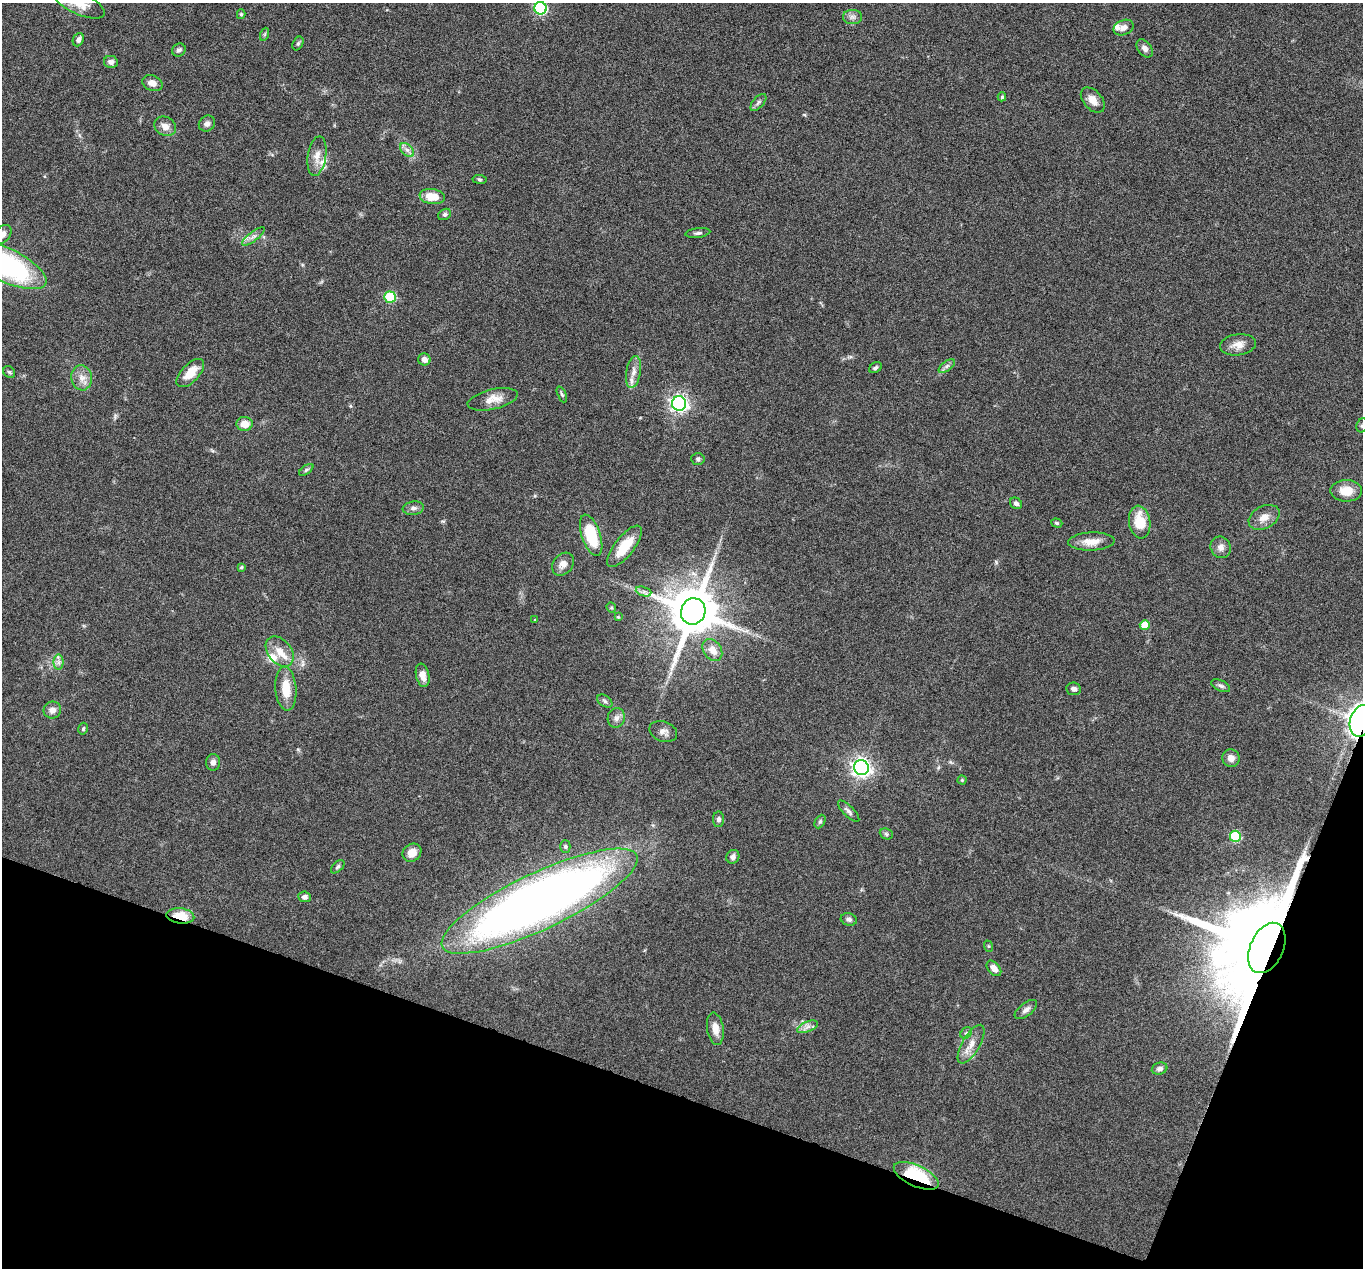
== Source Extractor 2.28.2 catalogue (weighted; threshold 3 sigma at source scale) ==
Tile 15 of 4 x 4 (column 3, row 4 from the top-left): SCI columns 2725-4085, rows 136-1401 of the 5447 x 5464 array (HDU 1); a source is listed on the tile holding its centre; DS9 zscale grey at full resolution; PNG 1365 x 1270 px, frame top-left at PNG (2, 3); each listed source drawn as its Kron ellipse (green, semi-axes under 4 px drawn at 4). Shown black and unused: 17% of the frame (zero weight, under 4 of 8 exposures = <1% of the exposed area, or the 3 px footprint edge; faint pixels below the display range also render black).
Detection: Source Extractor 2.28.2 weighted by HDU 2 'WHT'; one run over the whole footprint, this tile lists its part. Background 0.06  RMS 0.0038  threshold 0.0155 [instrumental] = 3 sigma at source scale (4.09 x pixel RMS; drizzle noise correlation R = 1.36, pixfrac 0.8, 0.05/0.05 arcsec/px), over >= 5 px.
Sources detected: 107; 7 inside a brighter listed object's ellipse — not listed separately; the other 100 listed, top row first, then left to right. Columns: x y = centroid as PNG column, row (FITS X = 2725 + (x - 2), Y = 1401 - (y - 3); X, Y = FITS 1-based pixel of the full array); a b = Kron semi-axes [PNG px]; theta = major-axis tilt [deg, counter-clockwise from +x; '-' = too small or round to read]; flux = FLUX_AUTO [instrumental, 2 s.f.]
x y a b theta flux
79 3 28 11 -25 6.3
540 8 6 6 - 42
241 14 5 4 - 0.54
852 17 9 7 0 1.4
1124 28 10 7 23 2.1
265 34 7 4 71 0.48
78 40 7 5 66 1.2
298 43 7 5 63 0.6
1145 48 10 6 -52 1.6
179 50 7 6 - 1.1
111 62 7 6 - 1.5
152 83 10 7 -23 2.3
1002 97 4 4 - 0.53
1093 100 15 9 -50 3.3
758 102 10 5 49 0.95
207 124 8 7 - 1.3
165 126 11 9 -30 2.5
407 150 8 5 -44 1.2
317 156 20 9 81 3.6
479 179 7 4 -7 0.51
432 197 13 7 -9 6.2
445 214 7 5 30 0.83
698 233 12 4 7 0.99
2 234 11 7 47 2.3
253 236 14 4 37 1.5
2 264 48 17 -25 76
390 297 6 5 - 19
1238 345 18 10 8 3.3
424 359 6 6 - 2
947 366 9 5 36 0.96
875 368 7 5 34 0.74
9 372 6 5 - 0.59
633 372 16 7 80 2.5
190 373 17 9 46 5.9
82 378 12 10 -82 3
562 394 8 4 -66 0.58
493 399 25 10 13 4.5
679 403 7 7 - 130
245 424 8 7 - 4.1
1362 425 7 5 67 0.71
698 459 7 5 -3 0.69
306 470 8 4 36 0.69
1346 491 16 10 -1 5.3
1016 503 6 5 - 1
413 508 10 6 8 1.3
1264 517 16 11 29 3.4
1140 522 16 10 -81 8.8
1057 523 6 4 -17 0.55
591 535 22 9 -71 15
1091 541 23 9 2 4.5
624 546 25 9 52 8.2
1221 547 11 10 - 2
563 564 12 9 50 2.6
241 567 3 3 - 0.52
644 592 8 4 -18 1.1
611 608 5 4 - 0.48
693 611 13 12 - 1900
618 617 3 3 - 0.33
535 620 3 3 - 0.32
1145 625 5 5 - 5.2
712 650 12 8 -55 3.7
280 651 17 11 -51 4.5
58 662 7 5 90 1.1
423 675 12 6 -78 3
1221 686 10 5 -25 0.95
286 689 22 10 -85 6.8
1074 689 7 6 - 1.2
605 701 8 5 -37 0.84
52 710 9 8 - 2.1
616 718 10 8 72 1.7
1361 721 16 11 73 270
83 729 6 4 74 0.57
663 731 14 10 -21 2.1
1231 758 9 8 - 2.2
213 762 8 7 - 1.4
861 768 7 7 - 170
962 780 4 4 - 0.4
849 811 14 5 -46 1.2
718 819 8 5 89 1.1
820 821 7 5 63 0.63
886 834 7 5 -22 0.67
1235 836 5 5 - 18
565 847 6 5 - 0.67
412 853 10 8 40 3.7
733 857 7 6 - 1.3
338 867 8 5 44 0.69
305 897 6 5 - 1.2
539 901 107 28 25 360
180 916 14 7 -6 8.3
849 919 8 6 -14 1.1
988 946 6 3 -71 0.4
1267 948 27 16 65 11000
994 968 9 5 -49 2.4
1026 1010 13 6 38 1.5
808 1027 11 5 21 1.5
715 1029 16 8 -81 3.3
966 1033 6 5 - 0.64
971 1044 22 9 60 3.9
1160 1069 8 6 18 1.2
916 1176 24 10 -24 26
Overlapping masked pixels (flux is a lower limit): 4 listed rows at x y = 1361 721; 180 916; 1267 948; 916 1176
Isophote crosses this tile's border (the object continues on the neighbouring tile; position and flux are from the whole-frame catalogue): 6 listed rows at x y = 79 3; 540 8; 2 234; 2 264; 1362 425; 1361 721